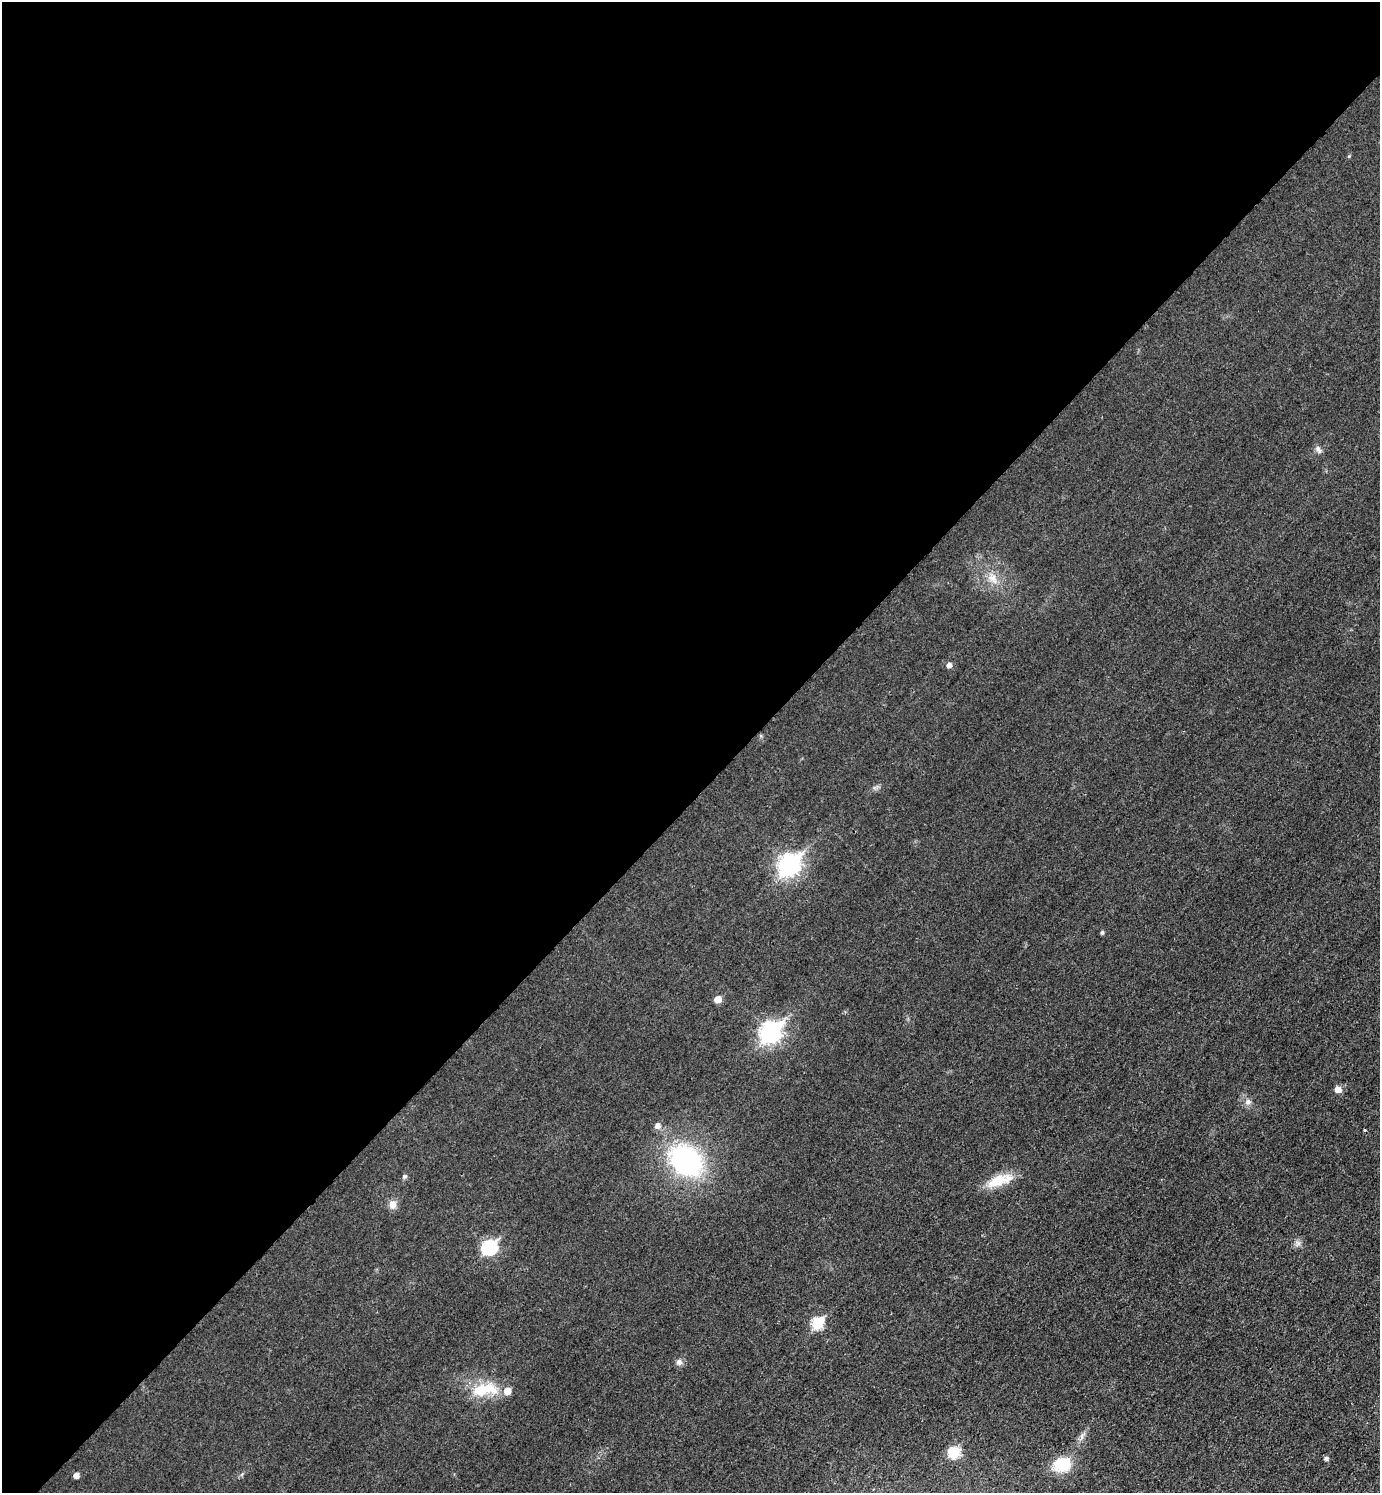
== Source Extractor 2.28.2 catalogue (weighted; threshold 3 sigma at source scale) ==
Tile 2 of 4 x 4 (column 2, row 1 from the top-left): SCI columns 1554-2931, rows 4496-5986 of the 6010 x 6009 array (HDU 1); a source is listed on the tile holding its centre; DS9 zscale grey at full resolution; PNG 1382 x 1495 px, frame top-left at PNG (2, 2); no overlay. Shown black and unused: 54% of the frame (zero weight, under 3 of 4 exposures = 2% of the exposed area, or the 3 px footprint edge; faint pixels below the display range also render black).
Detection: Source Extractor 2.28.2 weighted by HDU 2 'WHT'; one run over the whole footprint, this tile lists its part. Background 0.0177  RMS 0.0055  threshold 0.0248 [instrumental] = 3 sigma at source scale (4.5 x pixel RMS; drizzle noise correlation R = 1.50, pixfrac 1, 0.05/0.05 arcsec/px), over >= 5 px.
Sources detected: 27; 1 cosmic-ray / hot-pixel residue — not listed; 1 inside a brighter listed object's ellipse — not listed separately; the other 25 listed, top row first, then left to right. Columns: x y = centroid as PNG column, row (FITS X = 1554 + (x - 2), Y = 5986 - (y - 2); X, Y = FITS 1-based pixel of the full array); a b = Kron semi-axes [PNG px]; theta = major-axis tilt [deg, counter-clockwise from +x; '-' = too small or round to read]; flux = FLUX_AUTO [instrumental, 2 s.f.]
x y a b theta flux
1349 156 5 4 - 0.58
1318 450 12 7 -51 2
993 578 16 10 -49 6.1
949 665 6 5 - 2.3
789 865 10 8 45 270
1102 932 4 4 - 1.1
718 999 6 5 - 6.5
770 1033 10 8 42 240
1338 1089 6 6 - 4.9
1248 1102 8 8 - 2.7
657 1126 6 6 - 2.9
686 1161 29 22 -41 100
405 1176 7 6 - 1
999 1180 36 12 20 14
393 1204 11 9 -89 4
1298 1243 9 7 64 2.1
489 1247 8 7 - 89
817 1323 7 6 - 39
679 1362 9 9 - 2.2
485 1389 40 17 9 20
1082 1436 10 4 -90 1.6
954 1452 12 10 31 14
1326 1458 5 5 - 1.5
1063 1464 14 11 17 23
76 1475 5 4 - 3.3